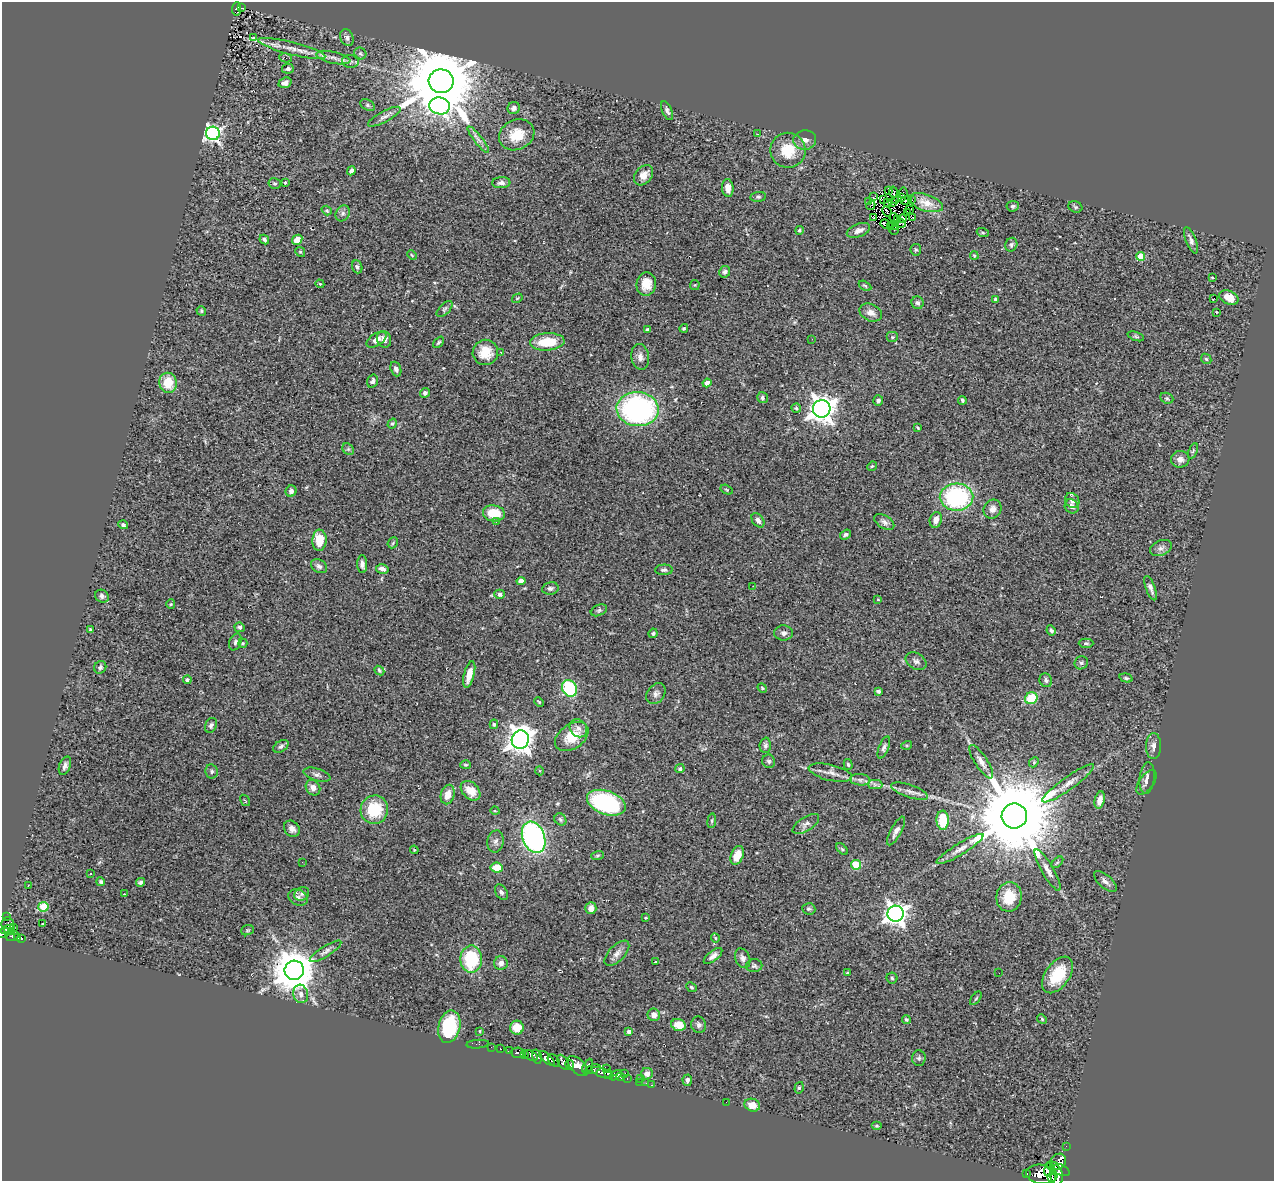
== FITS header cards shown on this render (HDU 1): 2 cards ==
NAXIS1  =                 1272
NAXIS2  =                 1179

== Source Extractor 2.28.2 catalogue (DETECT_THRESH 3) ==
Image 1272 x 1179 px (HDU 1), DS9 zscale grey, 1 PNG px = 1 image px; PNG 1276 x 1183 px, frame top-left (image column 1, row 1179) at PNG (2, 2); each listed source drawn as its Kron ellipse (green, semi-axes under 4 px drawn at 4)
Background 0.483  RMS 0.05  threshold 0.151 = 3 sigma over >= 5 px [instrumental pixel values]
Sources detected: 323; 5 with non-positive FLUX_AUTO (blend fragments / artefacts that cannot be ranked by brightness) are neither listed nor drawn; the other 318 listed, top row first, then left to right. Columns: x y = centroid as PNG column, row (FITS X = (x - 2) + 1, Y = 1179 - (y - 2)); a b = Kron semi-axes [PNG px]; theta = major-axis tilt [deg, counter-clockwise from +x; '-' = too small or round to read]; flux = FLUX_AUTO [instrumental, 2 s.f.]
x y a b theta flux
242 8 3 2 - 11
237 9 7 4 84 67
253 38 4 3 - 47
347 38 8 6 -65 11
292 48 35 6 -14 42
360 53 6 5 - 7
286 58 7 4 -13 6.6
333 58 17 6 -12 20
350 61 8 6 -8 9.2
288 69 6 5 - 6.9
441 81 12 12 - 46000
285 83 7 5 20 13
368 105 7 5 -27 7.7
440 106 10 8 -8 850
514 108 6 6 - 12
667 111 10 5 -65 11
384 117 18 5 28 17
213 133 7 7 - 950
757 134 4 3 - 3.4
517 135 18 15 26 77
478 140 16 4 -52 15
805 140 11 9 5 21
788 150 17 17 - 91
351 171 4 4 - 13
643 175 11 8 49 30
285 182 3 3 - 7.1
501 183 9 5 3 12
275 184 6 5 - 6
728 188 9 5 -84 24
889 190 3 2 - 5.6
893 192 5 2 - 5.9
903 193 5 2 - 5.4
758 197 8 5 8 6.6
873 197 4 2 - 5.2
901 198 4 2 - 2.7
884 200 2 2 - 2.5
895 200 3 2 - 4.4
906 200 6 3 20 8.4
911 200 3 3 - 29
869 202 3 2 - 1.8
888 203 3 2 - 3.3
892 203 4 3 - 2.3
926 203 18 8 -18 31
871 205 5 2 - 8.8
1013 206 6 5 - 7.8
1075 207 7 5 -22 5.1
909 209 3 2 - 4.6
327 211 5 4 - 5
887 211 5 2 - 3.4
343 213 8 6 60 11
908 213 3 2 - 3.4
873 217 4 3 - 1
913 217 4 2 - 3.9
894 218 5 2 - 2.6
902 219 4 2 - 0.7
898 220 2 2 - 2.8
885 224 5 3 - 4
901 224 5 2 - 2.7
890 226 3 2 - 2.3
895 227 3 2 - 1.4
799 230 4 4 - 4.4
858 230 12 6 21 20
894 230 4 2 - 1.5
983 233 6 4 -19 4.5
264 240 5 4 - 6.3
297 240 5 4 - 45
1191 240 14 5 -70 13
1011 245 7 6 - 8.4
916 250 6 5 - 5
300 252 5 4 - 4.4
412 255 5 3 - 2.9
974 256 4 3 - 3.5
1140 256 4 4 - 77
357 267 6 5 - 7.5
725 272 6 5 - 9.7
1212 277 3 2 - 2.9
320 284 4 3 - 2.9
646 284 11 9 85 52
695 285 5 5 - 3.9
865 286 7 4 -29 4.7
517 298 6 4 31 3.7
1214 298 4 2 - 25
1229 298 10 6 -25 53
995 300 4 3 - 6.4
917 303 6 6 - 8.8
445 309 10 5 45 7.5
201 311 5 4 - 5.9
1216 312 3 2 - 2.2
871 313 12 8 -26 24
684 328 4 4 - 4.8
648 330 4 3 - 10
1136 336 9 4 -19 5.5
893 337 6 5 - 6.3
384 339 8 7 - 15
812 339 3 2 - 2.6
376 340 11 6 33 21
438 342 6 3 48 5.3
547 342 17 8 4 98
485 352 13 12 - 59
500 352 2 2 - 3
640 357 13 9 -81 20
1206 359 6 4 -45 4.9
396 369 7 5 -70 11
372 381 6 5 - 9.6
168 383 10 8 -79 79
707 383 4 4 - 18
425 393 5 4 - 8.4
762 398 6 5 - 6.9
1167 398 7 5 -21 5.7
878 400 5 5 - 8.2
962 400 4 4 - 6.2
796 408 5 4 - 4.6
638 409 21 17 -5 710
822 409 9 8 - 3600
392 424 5 4 - 5.2
918 428 4 2 - 3.4
348 449 6 5 - 5.7
1193 451 8 4 67 4.8
1180 459 9 8 - 18
872 466 5 4 - 3.6
727 490 6 4 -32 3.9
291 491 5 5 - 12
957 497 17 13 2 440
1072 501 8 6 -56 16
1072 506 7 6 - 13
993 509 9 8 - 21
494 513 11 8 -8 86
758 520 8 5 -55 14
936 520 8 6 75 20
496 521 3 3 - 4.3
884 522 11 6 -32 12
123 525 5 4 - 8.1
845 535 6 4 35 7.1
319 540 10 7 87 68
393 543 6 4 48 4.4
1161 548 11 7 24 15
362 564 9 5 -87 12
319 566 8 6 -33 12
382 569 6 4 -15 18
664 570 9 5 1 7.6
521 581 4 4 - 17
753 586 2 2 - 2.3
550 588 8 6 10 8.7
1150 588 13 4 -69 15
500 594 5 4 - 14
102 596 7 6 - 8.4
878 600 4 3 - 2.7
171 604 5 4 - 3.7
599 610 8 5 23 6.9
239 627 5 4 - 7.5
90 629 3 2 - 3
1051 630 5 4 - 6.5
653 633 5 4 - 6.9
784 633 9 7 0 12
235 642 9 6 65 9.4
243 643 4 4 - 4.6
1086 643 7 4 0 6.2
916 661 11 7 -30 13
1081 663 7 6 - 7.2
100 667 6 5 - 7.7
379 670 5 4 - 5.3
469 674 14 5 76 35
1126 678 7 4 -15 5.7
187 680 4 4 - 6.7
1046 680 7 6 - 11
569 688 9 7 -61 310
762 688 5 4 - 3.7
878 691 4 3 - 8.4
656 694 11 8 53 14
1031 698 6 5 - 110
539 702 5 3 - 3.4
494 724 5 3 - 5
211 725 8 5 65 9.5
578 728 9 8 - 15
572 737 18 12 35 84
520 740 9 8 - 3500
765 745 8 5 87 8
907 745 5 3 - 3.4
281 746 8 5 33 9.1
1153 746 13 7 88 17
884 747 12 5 68 11
769 761 7 6 - 8.2
981 762 19 6 -57 23
1034 762 5 4 - 4.7
848 764 5 4 - 4.8
466 765 5 4 - 3.8
65 766 9 5 70 13
680 769 4 4 - 5.8
212 771 7 6 - 7.8
540 771 4 3 - 2.9
830 773 22 8 -13 24
317 775 14 6 -17 12
1147 778 16 7 84 17
860 780 10 5 -4 10
1146 782 14 7 54 13
1068 783 31 6 35 37
875 785 7 4 -1 8.5
313 788 8 7 - 18
471 791 11 8 -44 47
910 791 19 6 -19 19
448 794 10 6 75 33
245 800 6 4 -56 3.9
1100 800 9 5 78 29
606 803 20 11 -20 400
374 810 14 13 - 150
495 811 5 3 - 2.6
1014 816 13 12 - 66000
560 819 6 5 - 6.3
943 820 9 6 -88 110
712 821 7 3 82 4.6
806 824 15 7 33 14
292 829 9 7 -48 18
896 831 16 5 61 17
534 837 16 11 -69 740
496 841 11 8 79 15
842 849 7 4 -45 5.1
960 849 27 5 32 30
414 850 4 3 - 3.6
598 855 6 3 19 3.6
737 855 10 6 69 45
302 862 2 2 - 2.3
1057 862 7 4 44 6.3
856 865 5 4 - 150
497 868 6 5 - 69
1048 870 23 6 -60 26
90 874 3 3 - 4.6
101 882 4 4 - 5.7
140 882 4 4 - 7.5
1105 882 14 6 -42 16
28 886 3 2 - 2.2
501 892 8 5 -57 9.3
124 894 3 2 - 2.8
302 894 8 6 33 9.4
298 897 10 7 -25 12
1009 897 15 12 82 85
43 907 5 5 - 180
591 908 6 5 - 25
809 909 7 5 -5 7.3
895 914 8 8 - 2300
6 916 3 2 - 5.9
646 918 3 2 - 2.7
43 923 3 2 - 9.6
8 925 8 6 -86 110
13 928 3 3 - 10
8 930 7 4 15 160
247 930 6 5 - 4.7
11 932 4 3 - 27
4 933 7 3 27 89
12 936 6 3 34 41
17 938 4 3 - 84
21 938 4 3 - 29
715 938 4 4 - 4
325 951 18 5 32 15
617 953 16 8 46 21
713 956 11 5 38 15
743 958 10 7 -66 14
471 959 13 10 89 180
655 962 3 3 - 14
501 963 7 7 - 17
754 966 8 6 2 7.7
294 970 10 9 - 13000
847 973 3 2 - 3
999 973 2 2 - 2
1057 975 21 12 54 120
892 978 5 5 - 5.3
691 987 6 4 -41 4.8
301 994 9 7 -76 17
976 998 8 4 54 4.5
654 1015 6 6 - 21
906 1019 4 4 - 5.7
1042 1019 5 4 - 4
678 1025 7 5 -17 47
699 1025 8 7 - 10
449 1027 16 11 77 180
517 1028 7 7 - 57
480 1031 3 2 - 2.9
629 1032 4 4 - 11
478 1044 11 4 5 5.2
491 1047 2 2 - 3.4
501 1049 3 3 - 19
509 1051 4 3 - 44
518 1053 7 5 -3 62
525 1054 4 3 - 87
531 1056 8 4 -30 230
537 1057 7 4 -74 140
547 1058 9 4 -41 280
919 1058 7 6 - 7.9
554 1061 7 5 -46 230
563 1062 8 5 -58 110
570 1065 4 3 - 86
578 1066 12 7 -44 630
587 1066 8 3 64 150
592 1069 8 4 19 77
607 1069 3 2 - 8.2
602 1073 11 4 -20 180
625 1073 3 2 - 4.8
609 1074 3 3 - 51
647 1074 6 6 - 19
616 1075 6 3 36 83
620 1077 4 2 - 68
627 1079 3 2 - 14
641 1079 3 2 - 3.7
687 1080 5 4 - 9.7
639 1082 2 2 - 3.5
646 1083 3 2 - 7.3
652 1085 3 2 - 4.8
799 1088 6 4 72 4.7
726 1102 2 2 - 10
752 1105 8 6 -19 36
877 1126 5 4 - 4.6
1066 1146 2 2 - 4.2
1058 1162 8 7 - 170
1058 1169 13 5 -23 610
1049 1170 7 5 79 330
1027 1174 3 2 - 3.2
1042 1174 16 9 -8 780
1056 1175 10 6 -82 780
1052 1177 3 2 - 490
At the frame edge (FLAGS 8, measured only in part): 1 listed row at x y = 4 933
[5 non-positive-flux detections neither listed nor drawn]